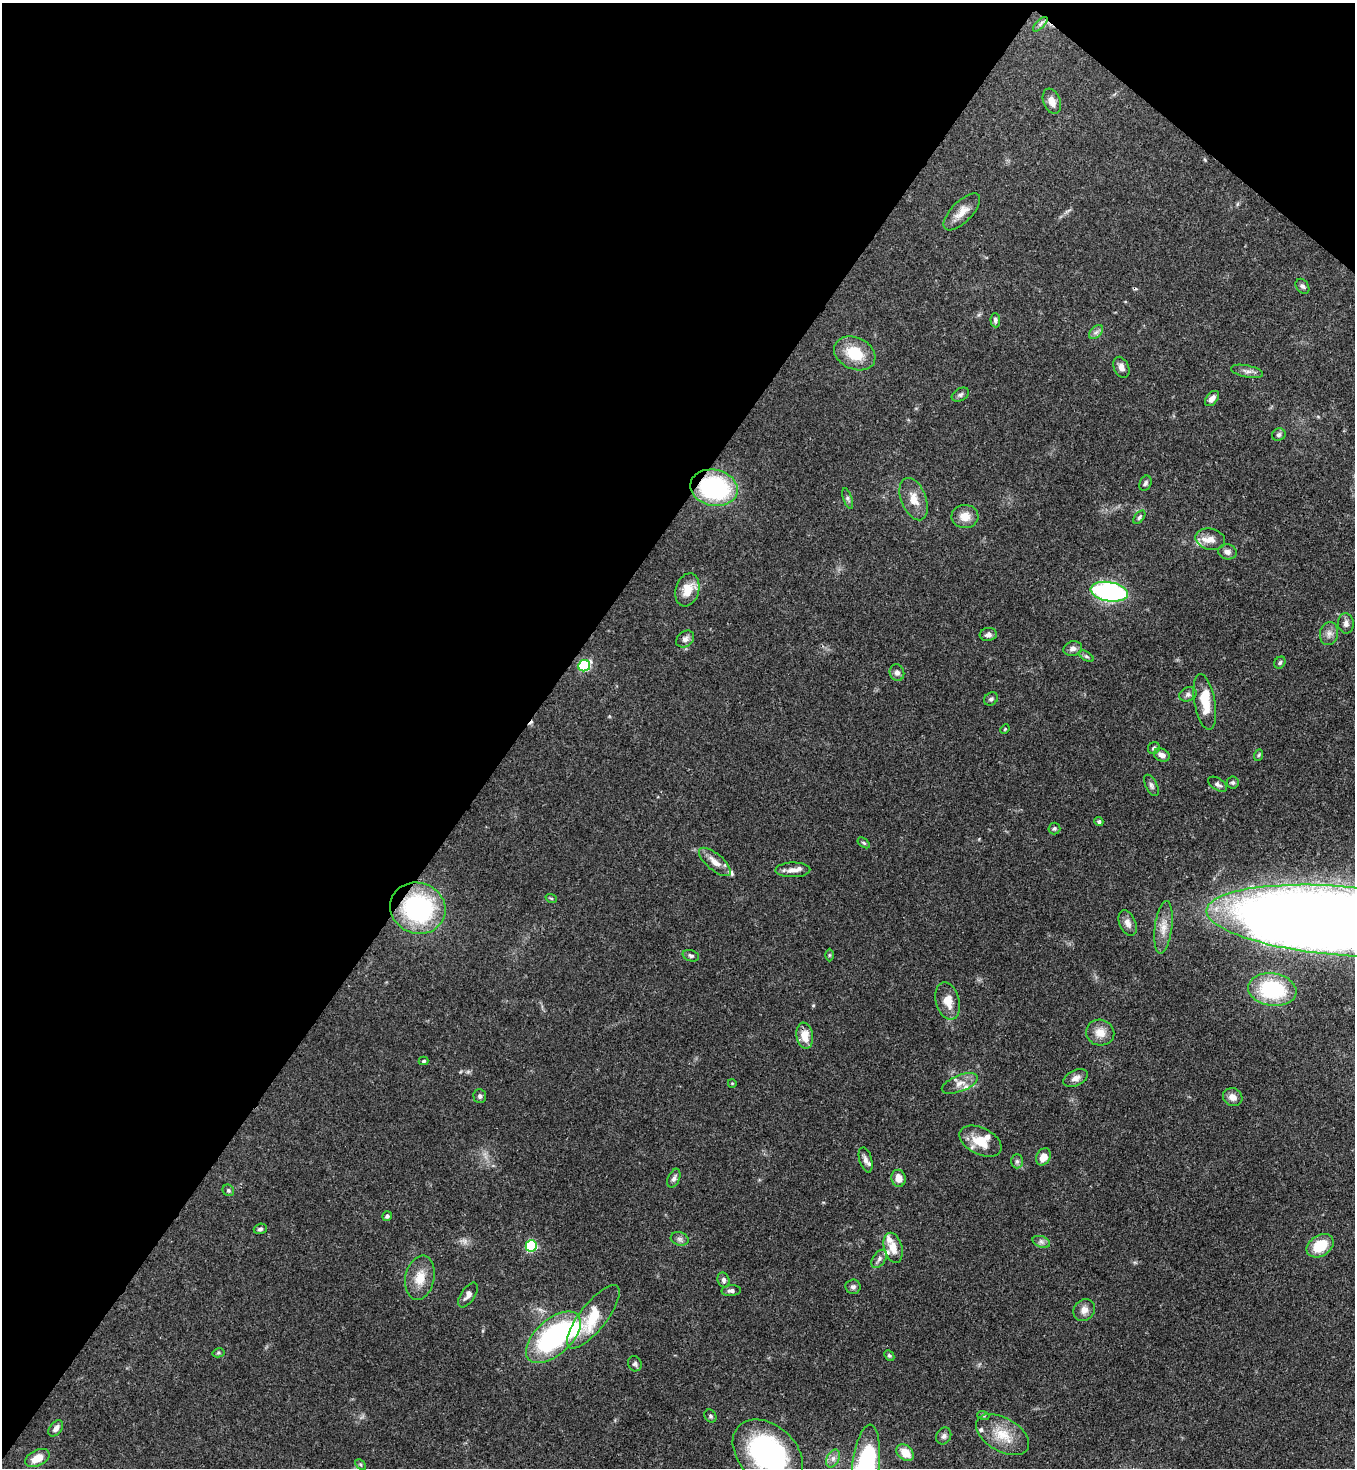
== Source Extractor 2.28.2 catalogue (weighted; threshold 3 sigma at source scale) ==
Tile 2 of 4 x 4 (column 2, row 1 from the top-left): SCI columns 1579-2931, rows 4455-5920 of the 6002 x 5980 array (HDU 1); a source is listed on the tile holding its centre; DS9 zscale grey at full resolution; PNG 1357 x 1470 px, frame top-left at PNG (2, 3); each listed source drawn as its Kron ellipse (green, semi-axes under 4 px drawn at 4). Shown black and unused: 40% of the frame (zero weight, under 3 of 4 exposures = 7% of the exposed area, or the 3 px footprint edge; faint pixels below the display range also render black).
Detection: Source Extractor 2.28.2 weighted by HDU 2 'WHT'; one run over the whole footprint, this tile lists its part. Background 0.127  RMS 0.0044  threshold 0.0197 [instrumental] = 3 sigma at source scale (4.5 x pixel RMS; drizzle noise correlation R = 1.50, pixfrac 1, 0.05/0.05 arcsec/px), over >= 5 px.
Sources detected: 113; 2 inside a brighter object's white glare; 2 cosmic-ray / hot-pixel residue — neither listed nor drawn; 9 inside a brighter listed object's ellipse — not listed separately; the other 100 listed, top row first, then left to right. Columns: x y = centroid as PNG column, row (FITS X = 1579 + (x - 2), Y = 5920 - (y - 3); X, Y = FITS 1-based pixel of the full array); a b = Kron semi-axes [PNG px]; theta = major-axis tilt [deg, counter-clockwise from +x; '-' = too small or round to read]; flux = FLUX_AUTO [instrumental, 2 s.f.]
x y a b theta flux
1040 24 9 3 46 1
1052 101 13 8 -68 3.4
962 212 24 10 45 5.3
1302 286 8 6 -54 1.1
995 320 7 5 -87 1.2
1096 332 8 5 45 1.3
855 353 22 15 -25 13
1121 367 11 7 -66 2.3
1247 371 16 6 -11 2.1
960 395 9 6 29 1.1
1212 398 9 5 51 2.2
1279 435 7 6 - 1.2
1145 483 8 5 66 1.1
714 488 24 18 -11 54
848 498 11 4 -71 1.1
914 499 22 12 -69 6.3
965 516 13 11 2 5.2
1139 517 8 4 54 0.91
1210 539 15 10 -13 3.9
1227 552 9 7 -16 2.1
687 590 17 11 73 7.4
1109 592 19 9 -10 80
1346 623 10 8 -86 1.9
988 634 8 6 7 1.6
1329 634 11 9 77 2.4
685 639 10 7 39 2.1
1073 649 9 7 16 1.8
1086 656 8 4 -35 0.83
1280 663 6 5 - 0.83
584 666 6 5 - 44
897 673 8 7 - 1.7
1188 694 9 7 20 1.4
991 699 7 6 - 1.1
1205 702 28 10 -80 10
1005 729 5 3 - 0.38
1154 748 6 5 - 1.2
1162 755 8 6 -27 2.8
1259 755 6 3 70 0.53
1233 783 6 6 - 1
1218 784 10 6 -32 1.4
1151 785 12 5 -63 1.3
1099 822 4 4 - 0.83
1054 828 6 6 - 0.79
864 843 7 3 -36 0.59
715 862 19 8 -40 4.2
793 870 17 7 1 3.1
551 898 6 3 -19 0.52
418 908 28 25 -21 60
1340 921 134 34 -5 1600
1128 923 13 8 -67 2.7
1163 927 26 8 83 5.4
829 955 6 4 89 0.52
691 956 8 5 -19 0.99
1272 990 24 16 -8 29
948 1001 19 12 -75 6.3
1100 1033 14 13 - 5.1
805 1036 13 8 -80 6.4
424 1061 5 4 - 0.75
1076 1078 13 8 24 2.5
732 1083 4 3 - 0.32
960 1083 19 8 21 3.8
480 1096 7 6 - 1.1
1233 1097 10 8 -28 2.9
980 1141 22 13 -27 9.8
1043 1157 9 7 64 4.2
866 1160 13 6 -74 1.9
1017 1161 7 6 - 1.1
674 1178 10 5 67 1.3
898 1178 8 7 - 4.3
228 1190 6 5 - 0.83
387 1216 5 4 - 1.1
260 1229 6 5 - 0.95
680 1239 9 6 -16 1.5
1041 1242 9 5 -20 1.4
531 1246 6 5 - 40
1320 1246 15 10 32 12
893 1248 15 9 -75 5.5
879 1259 10 6 55 1.6
420 1278 22 14 79 7.9
724 1280 8 6 -72 1.4
853 1287 7 7 - 1.3
731 1291 10 5 3 1.5
468 1295 14 7 56 2.1
1084 1310 12 10 49 3
593 1317 39 13 52 20
553 1337 33 17 42 66
218 1353 6 4 12 0.68
889 1355 6 4 -48 0.64
635 1364 8 6 -66 1.1
983 1415 6 4 -18 0.53
710 1416 7 5 -54 0.81
56 1428 9 6 53 2
1002 1435 29 16 -30 11
944 1436 9 7 58 1.4
905 1453 9 7 -40 6.3
768 1454 40 28 -43 77
37 1458 13 8 26 5.5
833 1458 9 6 64 1.9
360 1465 6 4 -45 0.72
865 1468 43 13 83 94
Overlapping masked pixels (flux is a lower limit): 2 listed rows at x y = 714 488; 418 908
Isophote crosses this tile's border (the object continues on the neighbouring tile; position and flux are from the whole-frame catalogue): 3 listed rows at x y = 1340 921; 768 1454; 865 1468